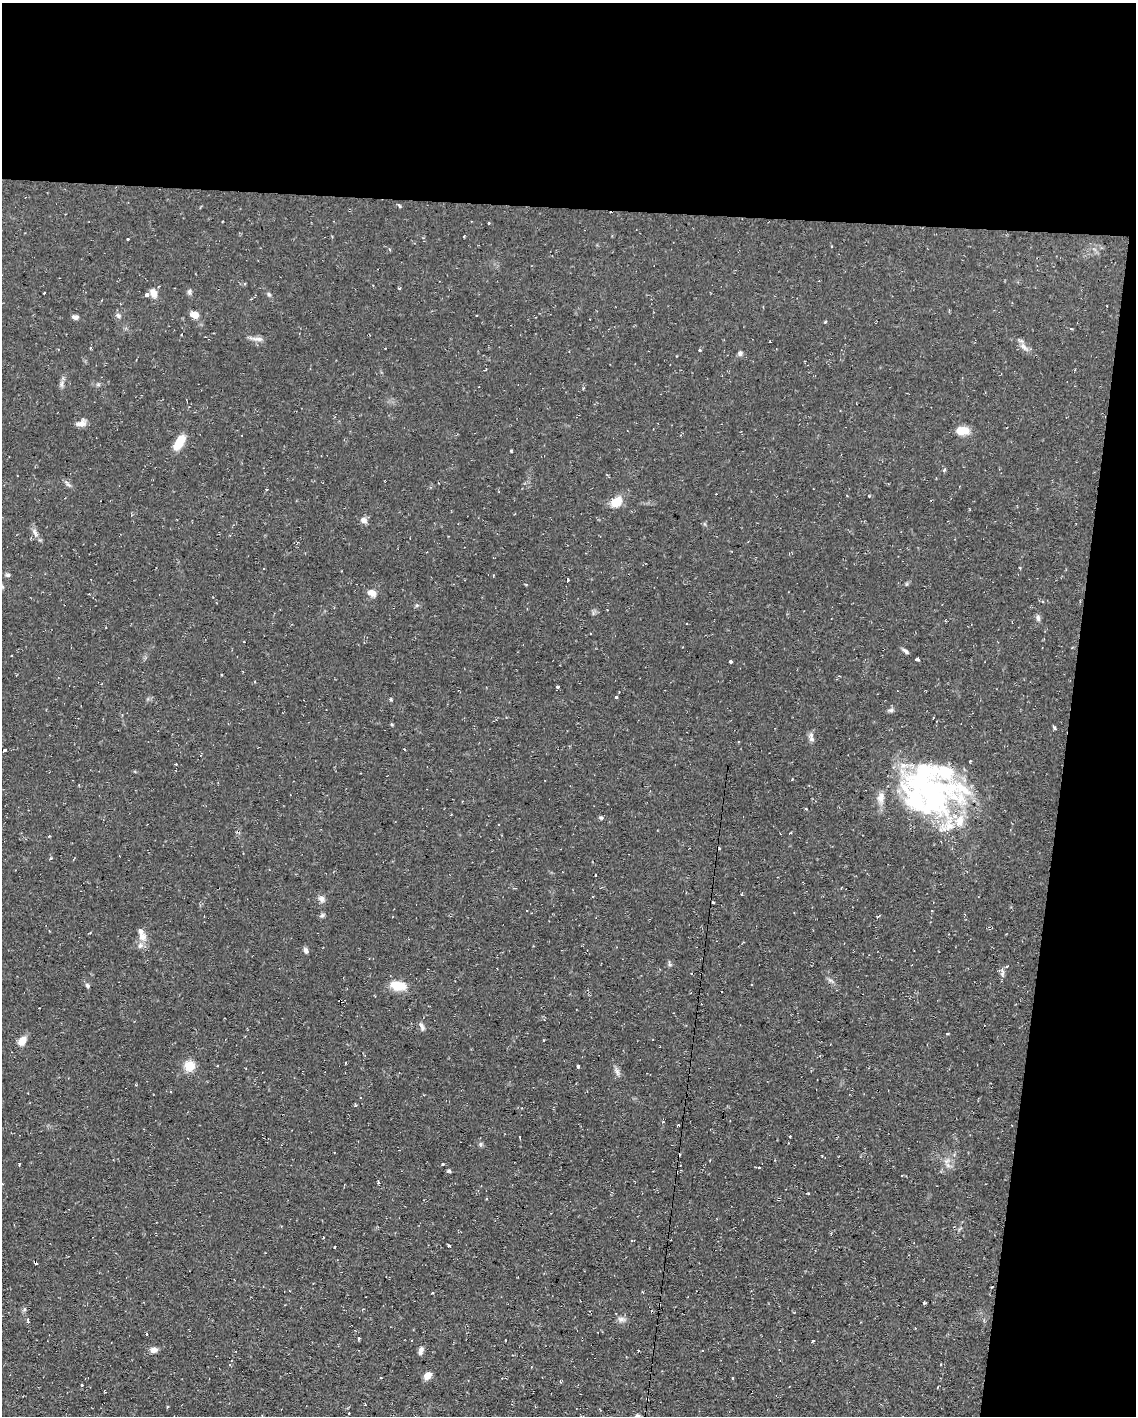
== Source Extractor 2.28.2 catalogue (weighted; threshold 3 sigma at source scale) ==
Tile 4 of 4 x 3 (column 4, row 1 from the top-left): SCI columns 3405-4538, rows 3044-4457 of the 4538 x 4561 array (HDU 1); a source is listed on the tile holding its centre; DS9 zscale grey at full resolution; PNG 1138 x 1418 px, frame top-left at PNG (2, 3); no overlay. Shown black and unused: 20% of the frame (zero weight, under 2 of 3 exposures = <1% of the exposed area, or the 3 px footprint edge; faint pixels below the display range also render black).
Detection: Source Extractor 2.28.2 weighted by HDU 2 'WHT'; one run over the whole footprint, this tile lists its part. Background 0.112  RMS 0.0077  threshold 0.0345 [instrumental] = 3 sigma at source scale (4.5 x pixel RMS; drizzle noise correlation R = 1.50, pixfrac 1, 0.05/0.05 arcsec/px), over >= 5 px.
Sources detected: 111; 1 inside a brighter object's white glare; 11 cosmic-ray / hot-pixel residue — not listed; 6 inside a brighter listed object's ellipse — not listed separately; the other 93 listed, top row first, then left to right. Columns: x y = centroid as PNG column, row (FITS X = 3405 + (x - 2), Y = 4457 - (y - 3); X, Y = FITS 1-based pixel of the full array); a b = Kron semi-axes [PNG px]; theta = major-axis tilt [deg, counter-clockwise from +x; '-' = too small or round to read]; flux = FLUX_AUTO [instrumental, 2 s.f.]
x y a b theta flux
489 223 3 3 - 0.62
128 239 3 2 - 0.82
832 246 3 2 - 0.86
390 249 4 3 - 0.9
399 288 3 3 - 1.1
189 292 7 5 76 1.7
44 293 3 2 - 0.64
153 293 11 8 -77 5.9
269 294 6 5 - 1.2
147 295 4 3 - 12
194 315 11 8 -7 5.3
118 316 8 5 -49 1.8
75 317 7 5 -7 2.4
257 339 18 5 -7 3.6
1024 347 13 5 -50 3.4
90 348 3 2 - 2.1
700 350 4 3 - 0.98
740 353 6 6 - 1.8
61 384 8 6 73 2.3
81 423 13 7 22 4.4
962 430 14 8 1 11
180 442 18 8 58 13
511 450 3 2 - 0.96
944 470 6 3 45 1.1
68 484 12 3 -48 1.7
869 496 3 3 - 1
616 502 12 9 39 12
364 520 8 7 - 3.4
35 533 16 5 -67 3.5
8 575 7 5 1 1.5
567 580 4 3 - 4.2
2 587 5 4 - 1
371 593 12 8 -8 4.7
1038 618 9 5 -68 2.1
946 621 3 2 - 0.64
905 651 10 4 -36 1.9
917 659 5 3 - 5.1
730 661 3 3 - 2.2
557 687 3 3 - 3.7
615 697 3 3 - 1.6
891 710 8 6 14 1.8
1054 728 5 3 - 1.1
811 739 8 6 -2 2.2
5 750 3 3 - 1.1
792 779 3 3 - 0.54
932 796 69 67 -4 180
601 817 6 5 - 1.3
51 858 4 4 - 0.94
593 896 3 2 - 0.63
321 899 9 8 - 3
713 902 3 2 - 0.94
322 915 8 5 30 1.5
142 937 12 10 -25 5.7
306 950 7 5 -75 2.1
670 964 7 5 -63 1.4
1007 966 4 3 - 0.69
1002 974 8 3 71 1.8
87 985 7 5 -72 1.5
397 985 15 9 -14 16
341 1001 4 2 - 0.89
39 1008 2 2 - 0.43
422 1026 12 5 -66 2.5
947 1034 3 3 - 1.1
543 1040 4 2 - 0.61
22 1041 11 8 49 6.7
345 1063 3 2 - 0.63
189 1066 11 10 - 13
578 1066 3 3 - 8.5
617 1072 12 6 -74 2.7
480 1144 7 4 89 1.3
19 1164 4 3 - 1.3
443 1164 4 3 - 1.1
948 1165 8 6 -46 2.8
759 1167 3 3 - 0.89
449 1171 5 5 - 1.2
378 1182 3 3 - 0.91
486 1199 3 3 - 0.71
424 1200 3 2 - 0.52
631 1241 4 3 - 0.87
449 1246 3 3 - 1.3
335 1247 3 2 - 1.3
35 1262 4 3 - 2.2
924 1303 3 3 - 1.8
621 1319 11 7 -2 3
28 1320 6 4 -83 1.8
146 1334 3 3 - 1.9
359 1338 4 4 - 0.79
154 1350 9 7 14 3.4
421 1351 10 6 75 2.7
427 1376 8 7 - 5.8
733 1378 3 2 - 0.85
82 1385 3 3 - 3.4
349 1413 3 3 - 1.5
Overlapping masked pixels (flux is a lower limit): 2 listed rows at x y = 341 1001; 35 1262
Isophote crosses this tile's border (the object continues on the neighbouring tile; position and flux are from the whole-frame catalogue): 1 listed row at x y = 2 587